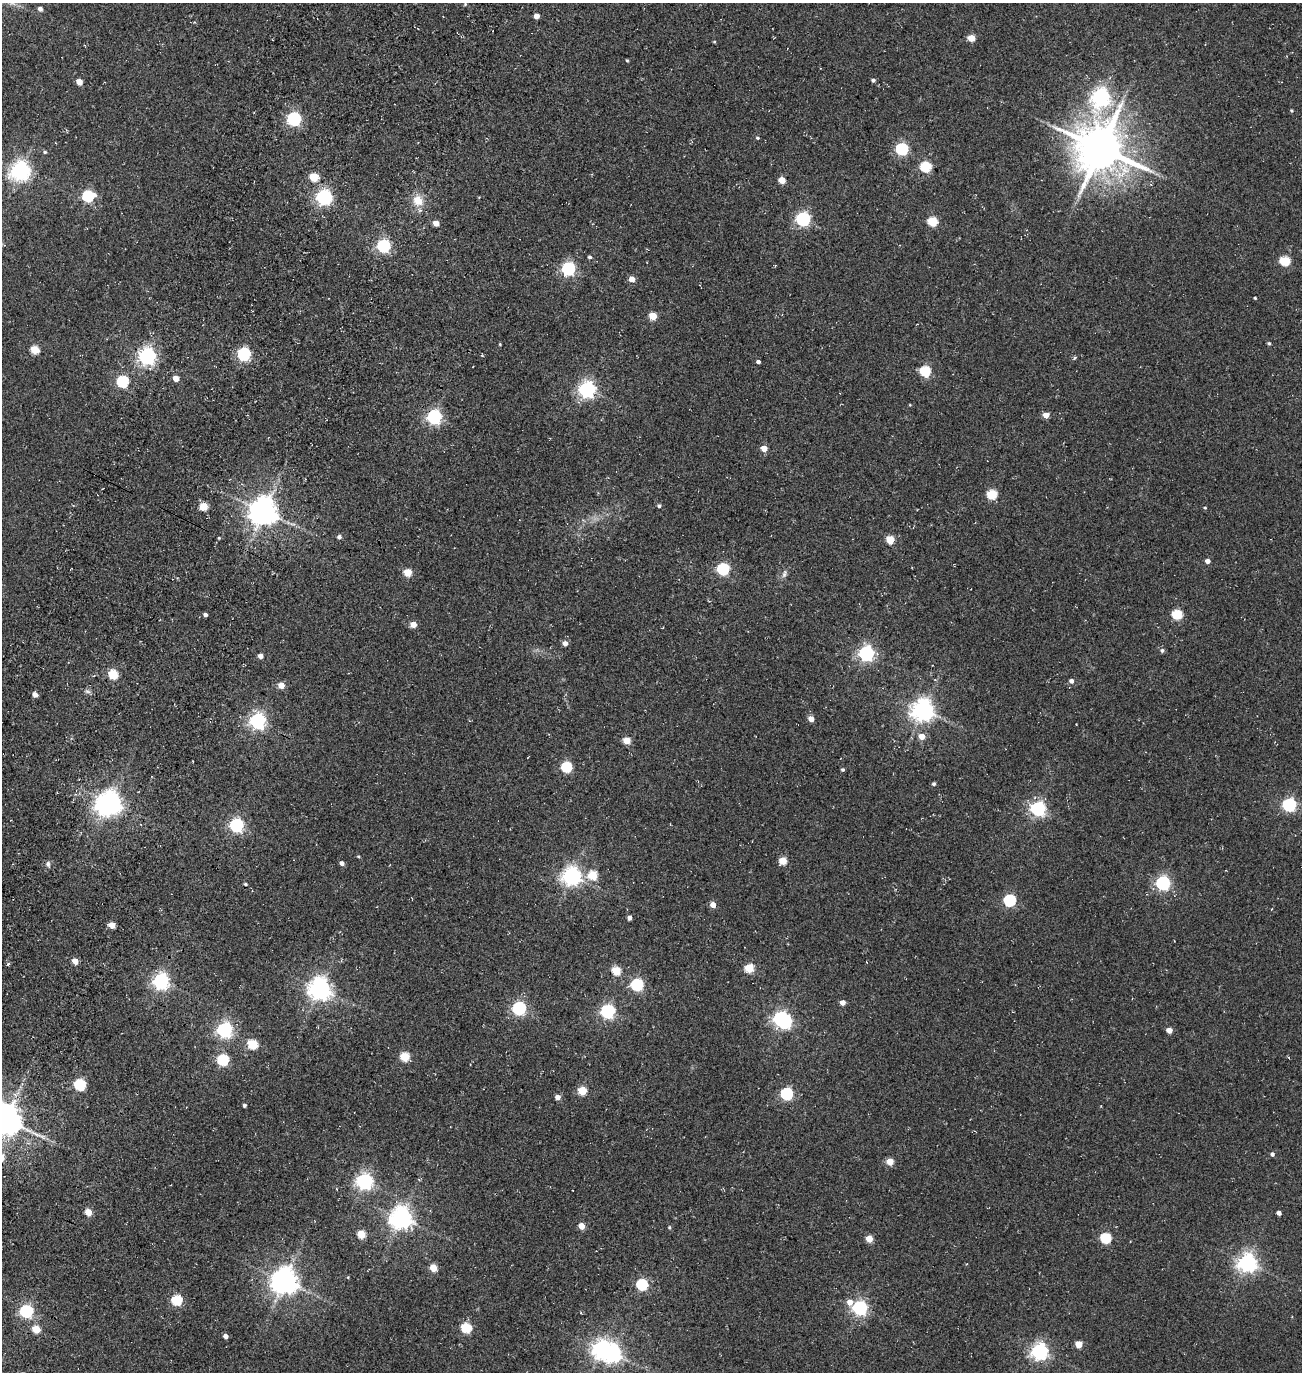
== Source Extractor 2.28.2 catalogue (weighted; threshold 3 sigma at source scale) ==
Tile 7 of 4 x 4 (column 3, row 2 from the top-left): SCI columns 3082-4381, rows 2987-4356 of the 5922 x 5903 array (HDU 1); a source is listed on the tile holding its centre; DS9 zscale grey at full resolution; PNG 1304 x 1374 px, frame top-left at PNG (2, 3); no overlay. Shown black and unused: <1% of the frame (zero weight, under 3 of 5 exposures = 11% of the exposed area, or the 3 px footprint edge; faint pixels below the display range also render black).
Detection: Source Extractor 2.28.2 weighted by HDU 2 'WHT'; one run over the whole footprint, this tile lists its part. Background 0.0815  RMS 0.026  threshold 0.118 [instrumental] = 3 sigma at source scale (4.5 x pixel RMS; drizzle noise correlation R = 1.50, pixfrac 1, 0.05/0.05 arcsec/px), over >= 5 px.
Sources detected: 147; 3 inside a brighter object's white glare — not listed; the other 144 listed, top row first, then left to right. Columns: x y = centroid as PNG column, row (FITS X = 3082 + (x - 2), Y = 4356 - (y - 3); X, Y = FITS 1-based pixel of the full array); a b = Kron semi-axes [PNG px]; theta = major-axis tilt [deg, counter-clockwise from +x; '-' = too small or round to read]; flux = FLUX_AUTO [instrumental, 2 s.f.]
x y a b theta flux
465 4 4 4 - 2.5
40 9 5 4 - 8.2
536 16 4 4 - 19
971 38 5 4 - 46
714 42 4 3 - 2.4
627 60 5 3 - 2.3
873 80 5 4 - 5
79 82 5 4 - 29
1101 97 8 8 - 1100
1291 111 4 4 - 2.7
294 119 6 6 - 500
757 138 5 4 - 3.2
1101 148 14 13 - 13000
902 149 6 5 - 340
45 152 5 4 - 3.4
925 167 5 5 - 200
20 171 7 7 - 1300
314 177 5 5 - 88
782 180 5 4 - 44
88 196 6 6 - 260
324 197 6 6 - 790
418 201 14 12 -48 36
803 219 6 6 - 500
933 221 5 5 - 120
436 223 4 4 - 26
383 246 6 5 - 460
590 257 4 4 - 4.6
1285 261 5 5 - 140
568 269 6 6 - 470
632 279 5 4 - 25
1255 298 3 3 - 2.6
653 316 5 5 - 61
1269 343 5 4 - 3.4
500 344 3 3 - 2.1
34 350 5 5 - 82
244 354 6 5 - 440
147 356 6 6 - 1000
1074 358 6 4 49 3.7
758 362 4 3 - 7.9
925 371 5 5 - 180
175 378 4 4 - 26
122 381 6 5 - 250
587 389 6 6 - 890
910 405 4 3 - 1.7
1046 415 4 4 - 29
434 417 6 6 - 630
764 448 5 5 - 29
992 494 5 5 - 150
203 506 5 5 - 71
659 506 4 4 - 5.1
1205 508 4 3 - 2.4
263 511 8 8 - 3500
339 537 5 4 - 7.2
219 538 3 3 - 2.3
890 540 5 5 - 82
1207 561 4 4 - 14
723 569 6 5 - 310
407 572 5 5 - 78
784 574 11 5 73 7.8
1177 614 5 5 - 150
205 615 4 3 - 8.1
413 624 5 4 - 32
565 643 5 5 - 15
1162 650 6 5 - 5.9
866 653 6 6 - 750
260 656 4 4 - 12
113 674 5 5 - 130
1071 681 5 5 - 8.3
281 685 5 4 - 33
87 691 7 4 -19 5.1
34 694 5 4 - 15
923 710 7 7 - 1900
811 719 5 4 - 22
257 721 6 6 - 840
922 736 5 5 - 25
627 741 5 4 - 49
566 767 5 5 - 210
843 770 4 4 - 3.8
934 784 4 4 - 4.5
110 803 8 7 - 1400
1289 805 6 6 - 450
1038 809 6 6 - 640
236 825 6 5 - 520
358 856 5 3 - 2.3
783 861 5 5 - 62
342 863 4 4 - 9.8
48 864 7 5 90 5.8
593 875 5 5 - 110
571 876 7 6 - 1300
1163 883 6 6 - 580
245 884 4 3 - 3.6
1010 900 6 5 - 310
713 905 5 4 - 21
1271 909 4 3 - 1.8
629 918 4 4 - 9.8
112 925 5 5 - 24
75 961 5 4 - 28
8 964 5 4 - 2.9
749 968 5 5 - 110
616 971 5 5 - 100
161 981 6 6 - 870
637 985 6 5 - 350
319 989 7 7 - 2000
842 1002 4 4 - 18
519 1008 6 6 - 500
607 1011 6 6 - 580
780 1019 6 5 - 510
224 1030 6 6 - 720
1169 1030 4 4 - 20
252 1044 5 5 - 140
405 1057 5 5 - 110
223 1060 5 5 - 240
80 1084 5 5 - 260
582 1091 5 5 - 97
786 1094 6 5 - 340
558 1097 5 4 - 16
244 1105 4 3 - 4.1
5 1120 9 9 - 5300
1272 1154 4 4 - 7.3
890 1162 5 4 - 49
364 1181 6 6 - 860
88 1212 5 4 - 44
1279 1213 4 4 - 9.3
401 1218 7 7 - 1900
582 1226 4 4 - 35
669 1227 5 4 - 2.8
361 1234 5 5 - 81
1106 1238 5 5 - 180
869 1239 5 4 - 45
1247 1263 7 6 - 1300
433 1268 5 4 - 57
348 1277 4 3 - 2.1
284 1281 8 8 - 3100
642 1284 5 5 - 240
176 1300 5 5 - 180
850 1302 6 5 - 22
860 1308 6 6 - 620
26 1311 6 5 - 410
466 1328 5 5 - 170
36 1329 5 5 - 66
225 1336 4 4 - 13
1079 1344 5 5 - 46
601 1349 7 6 - 1100
1039 1351 6 6 - 920
Overlapping masked pixels (flux is a lower limit): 1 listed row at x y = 434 417
Isophote crosses this tile's border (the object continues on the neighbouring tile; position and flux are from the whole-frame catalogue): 1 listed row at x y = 5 1120